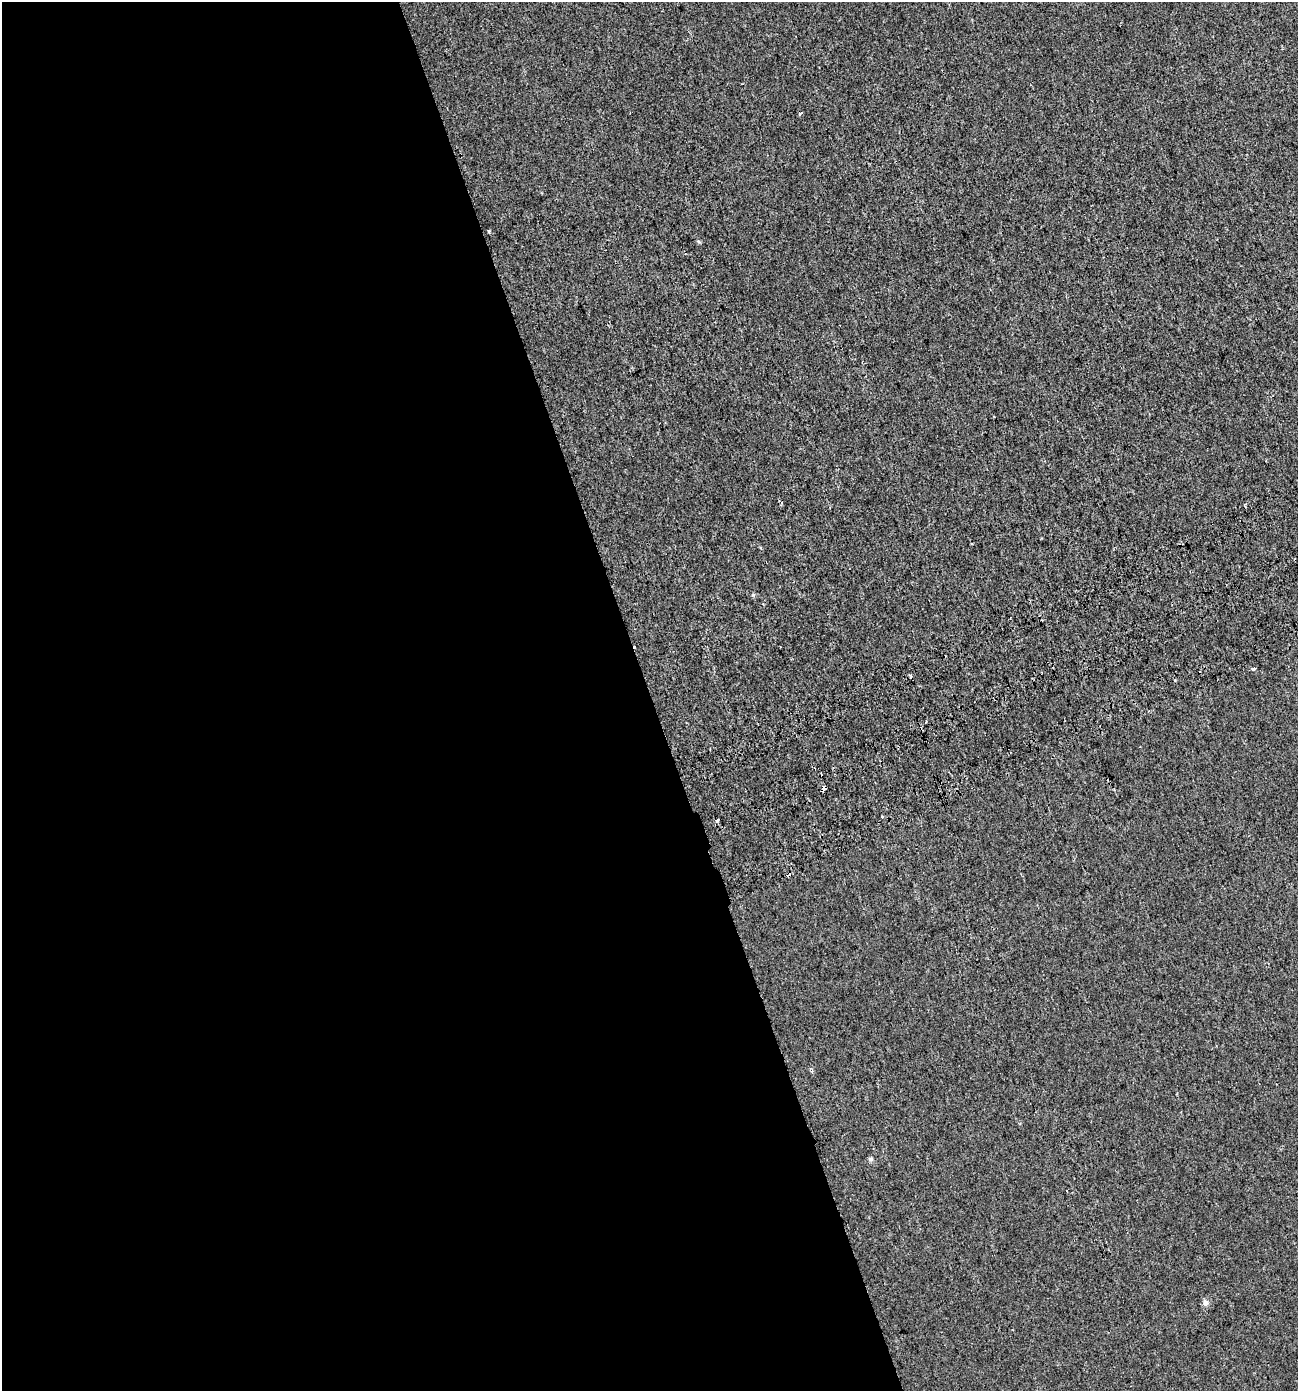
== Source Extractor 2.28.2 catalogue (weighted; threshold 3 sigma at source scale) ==
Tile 9 of 4 x 4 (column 1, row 3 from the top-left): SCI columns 171-1466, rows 1448-2836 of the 5460 x 5672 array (HDU 1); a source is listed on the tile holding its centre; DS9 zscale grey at full resolution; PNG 1300 x 1393 px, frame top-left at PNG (2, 2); no overlay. Shown black and unused: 50% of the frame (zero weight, under 2 of 3 exposures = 3% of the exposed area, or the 3 px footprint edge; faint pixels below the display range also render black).
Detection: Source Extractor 2.28.2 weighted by HDU 2 'WHT'; one run over the whole footprint, this tile lists its part. Background 7.48e-05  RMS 0.0041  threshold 0.0185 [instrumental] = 3 sigma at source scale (4.5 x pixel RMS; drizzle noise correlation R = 1.50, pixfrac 1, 0.0396/0.0396 arcsec/px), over >= 5 px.
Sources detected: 13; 5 cosmic-ray / hot-pixel residue — not listed; the other 8 listed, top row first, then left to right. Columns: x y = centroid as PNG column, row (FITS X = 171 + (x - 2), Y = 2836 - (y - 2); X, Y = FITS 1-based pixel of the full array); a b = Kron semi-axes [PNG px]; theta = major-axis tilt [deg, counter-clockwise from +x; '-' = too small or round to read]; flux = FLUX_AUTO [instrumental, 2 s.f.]
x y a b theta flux
800 114 4 3 - 0.98
488 231 3 3 - 2.1
1254 669 4 3 - 2.6
822 790 6 3 52 4.8
882 817 3 2 - 0.52
717 820 3 3 - 1.1
871 1159 6 6 - 0.72
1205 1303 8 7 - 1.5
Overlapping masked pixels (flux is a lower limit): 1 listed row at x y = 822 790